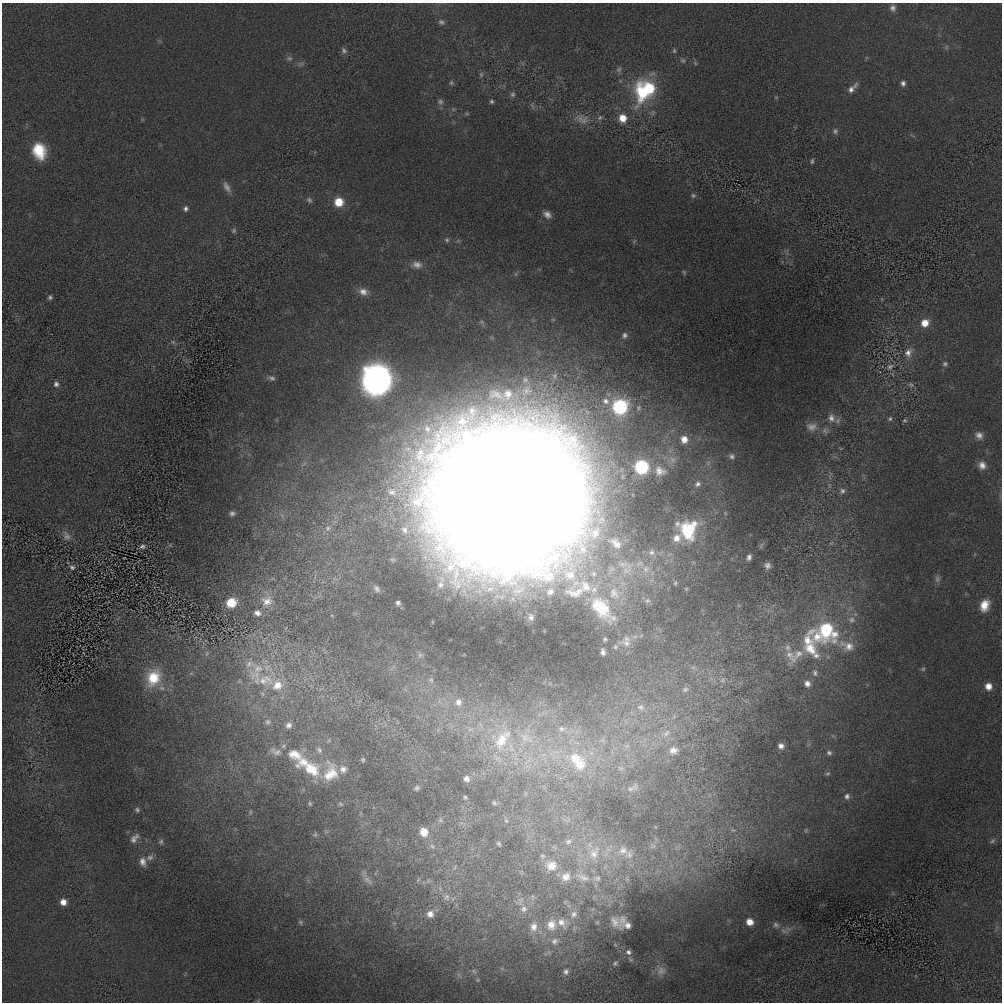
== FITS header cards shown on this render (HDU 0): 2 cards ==
NAXIS1  =                 1000 / length of data axis 1
NAXIS2  =                 1000 / length of data axis 2

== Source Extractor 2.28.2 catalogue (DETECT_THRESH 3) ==
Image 1000 x 1000 px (HDU 0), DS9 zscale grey, 1 PNG px = 1 image px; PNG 1004 x 1004 px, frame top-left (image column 1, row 1000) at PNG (2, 3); no overlay
Background -17.3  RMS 260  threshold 781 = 3 sigma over >= 5 px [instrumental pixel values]
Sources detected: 193; all 193 listed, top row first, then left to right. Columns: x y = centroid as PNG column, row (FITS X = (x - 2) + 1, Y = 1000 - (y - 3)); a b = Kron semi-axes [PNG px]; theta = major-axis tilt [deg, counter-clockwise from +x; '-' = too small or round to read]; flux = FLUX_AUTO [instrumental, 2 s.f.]
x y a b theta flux
893 8 8 7 - 6.8e+04
441 22 9 6 -34 4.9e+04
947 47 6 4 71 2.6e+04
344 51 9 7 -65 5.3e+04
674 51 6 5 - 2.6e+04
289 58 8 6 -14 4.6e+04
683 60 7 5 1 3.7e+04
619 69 8 7 - 5.1e+04
481 74 7 5 72 3.5e+04
451 83 6 5 - 3.3e+04
903 83 7 6 - 6.2e+04
649 88 20 12 -47 8.5e+05
852 88 17 6 46 1.2e+05
642 92 29 20 -90 1.2e+06
513 94 7 7 - 4.4e+04
491 101 6 5 - 3.4e+04
440 102 8 7 - 5.3e+04
532 105 7 4 -57 3.7e+04
467 114 6 4 -18 2.1e+04
600 118 7 6 - 4.0e+04
623 118 9 9 - 2.3e+05
582 119 21 12 -13 2.1e+05
835 131 8 7 - 5.5e+04
39 151 18 14 -72 6.1e+05
812 161 6 3 75 3.0e+04
227 187 14 7 -60 1.0e+05
693 195 7 7 - 4.1e+04
309 200 8 6 -47 4.6e+04
339 202 8 8 - 4.1e+05
185 209 7 6 - 5.1e+04
547 214 10 8 -40 9.6e+04
234 231 7 6 - 3.2e+04
447 240 6 6 - 3.3e+04
417 265 14 9 -9 1.2e+05
363 292 13 10 -17 1.5e+05
50 297 5 5 - 3.8e+04
925 323 9 8 - 2.4e+05
625 335 8 6 75 5.8e+04
173 342 7 4 -44 3.2e+04
908 353 14 10 59 1.5e+05
945 364 7 6 - 4.1e+04
890 366 9 7 30 6.3e+04
272 378 9 6 -11 6.0e+04
377 379 13 12 - 2.4e+07
56 384 7 6 - 6.0e+04
911 385 8 5 -40 3.8e+04
508 394 18 15 73 3.7e+05
606 401 9 7 -33 7.9e+04
620 407 9 8 - 2.6e+06
638 408 7 5 -90 2.9e+04
831 418 13 9 -73 1.3e+05
890 419 6 4 73 2.8e+04
904 420 6 5 - 2.5e+04
811 427 15 12 -3 1.6e+05
825 431 9 8 - 7.3e+04
979 435 10 9 - 1.1e+05
684 439 8 8 - 1.7e+05
732 456 8 7 - 5.5e+04
982 465 10 9 - 1.3e+05
641 467 8 8 - 2.0e+06
660 471 15 11 -29 1.6e+05
698 484 7 6 - 5.5e+04
842 491 9 8 - 7.6e+04
392 492 13 10 -14 1.3e+05
508 496 131 120 -17 9.8e+07
232 513 7 6 - 5.5e+04
328 528 8 8 - 7.6e+04
688 530 17 16 - 1.2e+06
66 536 15 10 -66 1.1e+05
677 538 11 10 - 1.6e+05
616 543 20 12 -40 2.6e+05
142 546 7 5 13 5.2e+04
651 552 9 8 - 8.4e+04
749 557 6 4 71 5.7e+04
767 565 7 6 - 7.3e+04
72 567 7 6 - 4.6e+04
937 579 10 7 -73 6.3e+04
440 585 13 9 70 1.3e+05
377 589 11 8 -48 8.5e+04
550 592 10 9 - 1.1e+05
614 593 22 16 -74 5.2e+05
267 601 15 14 - 2.1e+05
231 603 8 7 - 5.4e+05
398 603 8 8 - 7.3e+04
984 605 14 10 67 2.7e+05
602 608 40 21 -49 1.1e+06
257 613 8 6 -17 7.6e+04
531 617 4 3 - 3.5e+04
851 620 10 9 - 9.4e+04
826 630 29 24 -36 1.5e+06
817 637 21 17 -49 4.1e+05
605 639 4 4 - 2.4e+04
807 640 21 14 83 3.9e+05
626 643 15 9 -19 1.3e+05
847 646 23 13 -23 2.8e+05
615 647 6 4 -72 2.4e+04
810 648 30 16 -47 5.9e+05
603 652 5 4 - 4.9e+04
207 653 8 5 72 3.7e+04
799 654 29 11 48 3.0e+05
789 655 24 11 -70 2.6e+05
249 664 14 9 21 1.4e+05
258 668 21 14 -28 4.3e+05
923 669 6 5 - 2.7e+04
815 673 10 7 -78 6.5e+04
153 678 22 17 68 6.1e+05
431 680 9 7 -58 7.2e+04
722 680 7 5 46 3.9e+04
263 681 21 13 -17 4.1e+05
807 684 8 8 - 9.9e+04
277 685 15 14 - 3.1e+05
988 686 8 7 - 1.6e+05
685 689 9 7 19 5.5e+04
458 702 11 11 - 1.7e+05
641 707 11 8 -23 1.1e+05
267 722 7 6 - 4.0e+04
288 725 7 6 - 6.7e+04
561 729 8 7 - 6.2e+04
666 733 14 7 36 1.3e+05
525 737 14 11 -35 2.1e+05
502 739 36 18 56 8.3e+05
781 746 6 6 - 8.4e+04
319 750 9 6 -53 5.3e+04
673 750 12 10 1 1.4e+05
277 752 14 9 11 1.2e+05
829 753 7 5 -19 4.3e+04
295 754 24 16 -35 4.0e+05
575 758 19 16 -2 5.1e+05
363 760 5 4 - 2.6e+04
304 762 19 12 16 2.7e+05
579 764 20 18 30 4.8e+05
311 769 29 17 -20 7.0e+05
343 769 10 9 - 1.0e+05
330 773 24 18 78 4.8e+05
828 773 7 3 1 2.4e+04
466 779 7 7 - 7.5e+04
417 788 7 6 - 4.1e+04
630 789 11 6 27 6.9e+04
847 796 7 7 - 6.0e+04
465 797 6 5 - 2.8e+04
494 803 7 5 -36 3.4e+04
310 804 6 5 - 2.7e+04
341 804 5 5 - 2.8e+04
137 810 7 6 - 4.2e+04
250 812 6 4 -89 2.6e+04
440 820 7 6 - 4.5e+04
506 821 6 5 - 3.0e+04
733 830 8 5 -24 5.1e+04
806 830 5 5 - 2.4e+04
424 832 9 8 - 2.8e+05
315 834 7 5 42 3.3e+04
134 838 15 8 49 1.2e+05
568 841 10 8 17 7.9e+04
993 841 8 5 42 3.7e+04
161 842 8 6 86 4.9e+04
498 844 7 5 -56 3.7e+04
432 846 8 6 -61 5.6e+04
623 850 17 15 -59 3.1e+05
594 853 26 16 64 5.9e+05
629 855 14 11 69 1.7e+05
542 856 7 5 -2 3.8e+04
150 857 11 7 23 9.0e+04
143 862 13 9 -78 1.4e+05
551 866 16 14 2 2.9e+05
455 867 6 4 71 2.8e+04
566 877 14 12 31 2.1e+05
583 877 23 10 -20 2.4e+05
597 878 10 7 6 7.4e+04
368 880 17 7 -38 1.1e+05
418 880 7 4 53 2.7e+04
447 897 10 8 85 7.9e+04
533 897 9 4 -82 3.9e+04
520 901 14 8 75 1.1e+05
63 902 7 7 - 1.4e+05
524 909 10 10 - 1.2e+05
430 914 9 8 - 1.2e+05
574 914 10 8 63 9.1e+04
622 920 13 10 71 9.7e+04
300 922 7 5 -73 3.1e+04
615 922 10 6 -52 1.0e+05
750 922 8 7 - 1.6e+05
561 923 15 10 -54 1.8e+05
551 925 17 15 89 3.2e+05
627 925 7 5 -11 7.3e+04
776 925 10 7 -42 6.8e+04
534 927 14 10 78 1.8e+05
554 941 10 9 - 8.7e+04
628 952 7 6 - 4.5e+04
615 963 7 5 50 3.5e+04
474 971 7 5 -46 3.4e+04
661 971 14 12 30 1.5e+05
566 972 8 7 - 6.6e+04
258 1001 6 4 19 2.2e+04